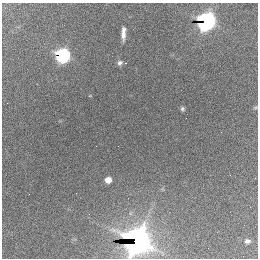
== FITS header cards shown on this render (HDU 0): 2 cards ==
NAXIS1  =                  256 / length of data axis 1
NAXIS2  =                  256 / length of data axis 2

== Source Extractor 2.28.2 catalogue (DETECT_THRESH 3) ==
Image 256 x 256 px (HDU 0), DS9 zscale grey, 1 PNG px = 1 image px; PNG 260 x 260 px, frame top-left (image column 1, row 256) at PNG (2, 3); no overlay
Background 2360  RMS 62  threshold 186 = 3 sigma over >= 5 px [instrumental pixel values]
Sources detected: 12; all 12 listed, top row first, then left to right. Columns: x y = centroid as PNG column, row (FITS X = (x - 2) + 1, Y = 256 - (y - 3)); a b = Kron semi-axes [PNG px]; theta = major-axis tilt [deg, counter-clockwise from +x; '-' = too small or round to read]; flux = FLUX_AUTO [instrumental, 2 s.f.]
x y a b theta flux
206 21 9 7 44 2.2e+06
123 33 12 4 88 2.8e+04
62 55 7 7 - 1.4e+06
120 63 6 5 - 1.2e+04
126 63 3 2 - 3.7e+03
255 108 6 4 1 4.5e+03
182 109 5 5 - 7.9e+03
186 118 2 2 - 1.3e+04
221 132 2 2 - 1.8e+03
108 180 5 5 - 5.1e+04
138 241 13 12 - 3.8e+06
247 241 7 6 - 1.4e+04
At the frame edge (FLAGS 8, measured only in part): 1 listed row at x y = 138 241